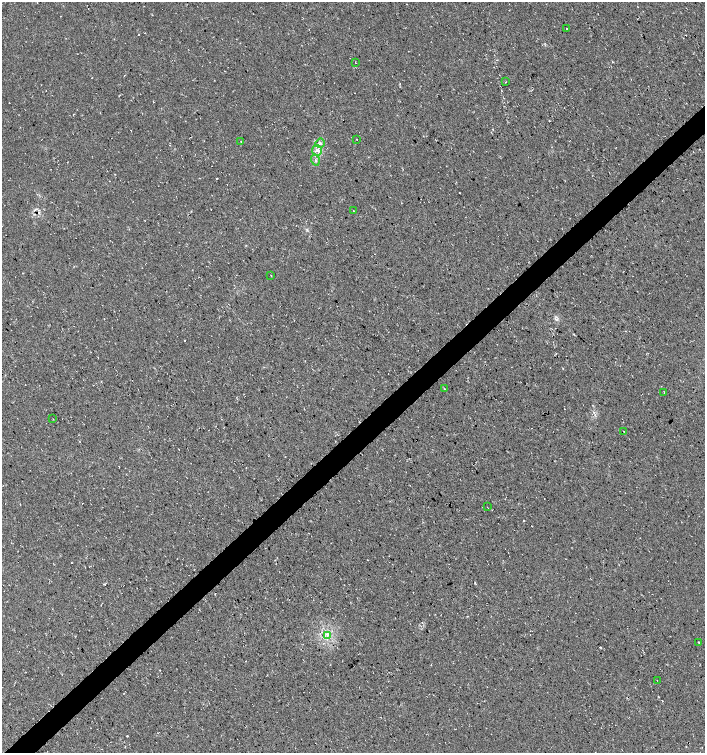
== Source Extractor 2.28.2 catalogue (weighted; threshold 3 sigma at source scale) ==
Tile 7 of 4 x 4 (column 3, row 2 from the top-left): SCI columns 2955-4360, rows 3009-4509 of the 5974 x 6011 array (HDU 1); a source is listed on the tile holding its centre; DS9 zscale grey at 2 x 2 block average (1 PNG px = mean of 2 x 2 image px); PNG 707 x 755 px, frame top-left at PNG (2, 2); each listed source drawn as its Kron ellipse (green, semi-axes under 4 px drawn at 4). Shown black and unused: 4% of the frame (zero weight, under 3 of 4 exposures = <1% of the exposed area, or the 3 px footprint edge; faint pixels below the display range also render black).
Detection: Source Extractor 2.28.2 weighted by HDU 2 'WHT'; one run over the whole footprint, this tile lists its part. Background 0.0145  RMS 0.0052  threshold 0.0235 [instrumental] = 3 sigma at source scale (4.5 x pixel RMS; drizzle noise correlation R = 1.50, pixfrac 1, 0.0396/0.0396 arcsec/px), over >= 5 px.
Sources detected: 22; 4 cosmic-ray / hot-pixel residue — neither listed nor drawn; the other 18 listed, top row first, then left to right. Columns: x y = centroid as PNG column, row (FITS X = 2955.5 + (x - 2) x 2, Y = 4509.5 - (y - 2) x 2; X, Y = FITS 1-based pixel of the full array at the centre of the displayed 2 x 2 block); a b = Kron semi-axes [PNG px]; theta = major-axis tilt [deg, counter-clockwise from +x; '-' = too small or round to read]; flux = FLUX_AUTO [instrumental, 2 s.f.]
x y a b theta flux
567 29 2 2 - 0.65
355 62 2 2 - 0.48
506 82 3 2 - 0.49
357 139 2 2 - 0.44
241 142 2 2 - 0.37
320 143 5 4 - 2.3
317 150 5 5 - 5
315 160 5 3 - 1.8
354 211 2 2 - 0.44
271 275 2 2 - 0.49
444 388 2 2 - 0.58
664 392 2 2 - 0.77
53 419 2 2 - 0.46
623 431 3 2 - 0.48
487 507 2 2 - 0.89
327 636 4 3 - 2.4
698 642 2 2 - 0.83
657 680 2 2 - 0.49
Diffuse or blended objects may show on this block-average render without a row.